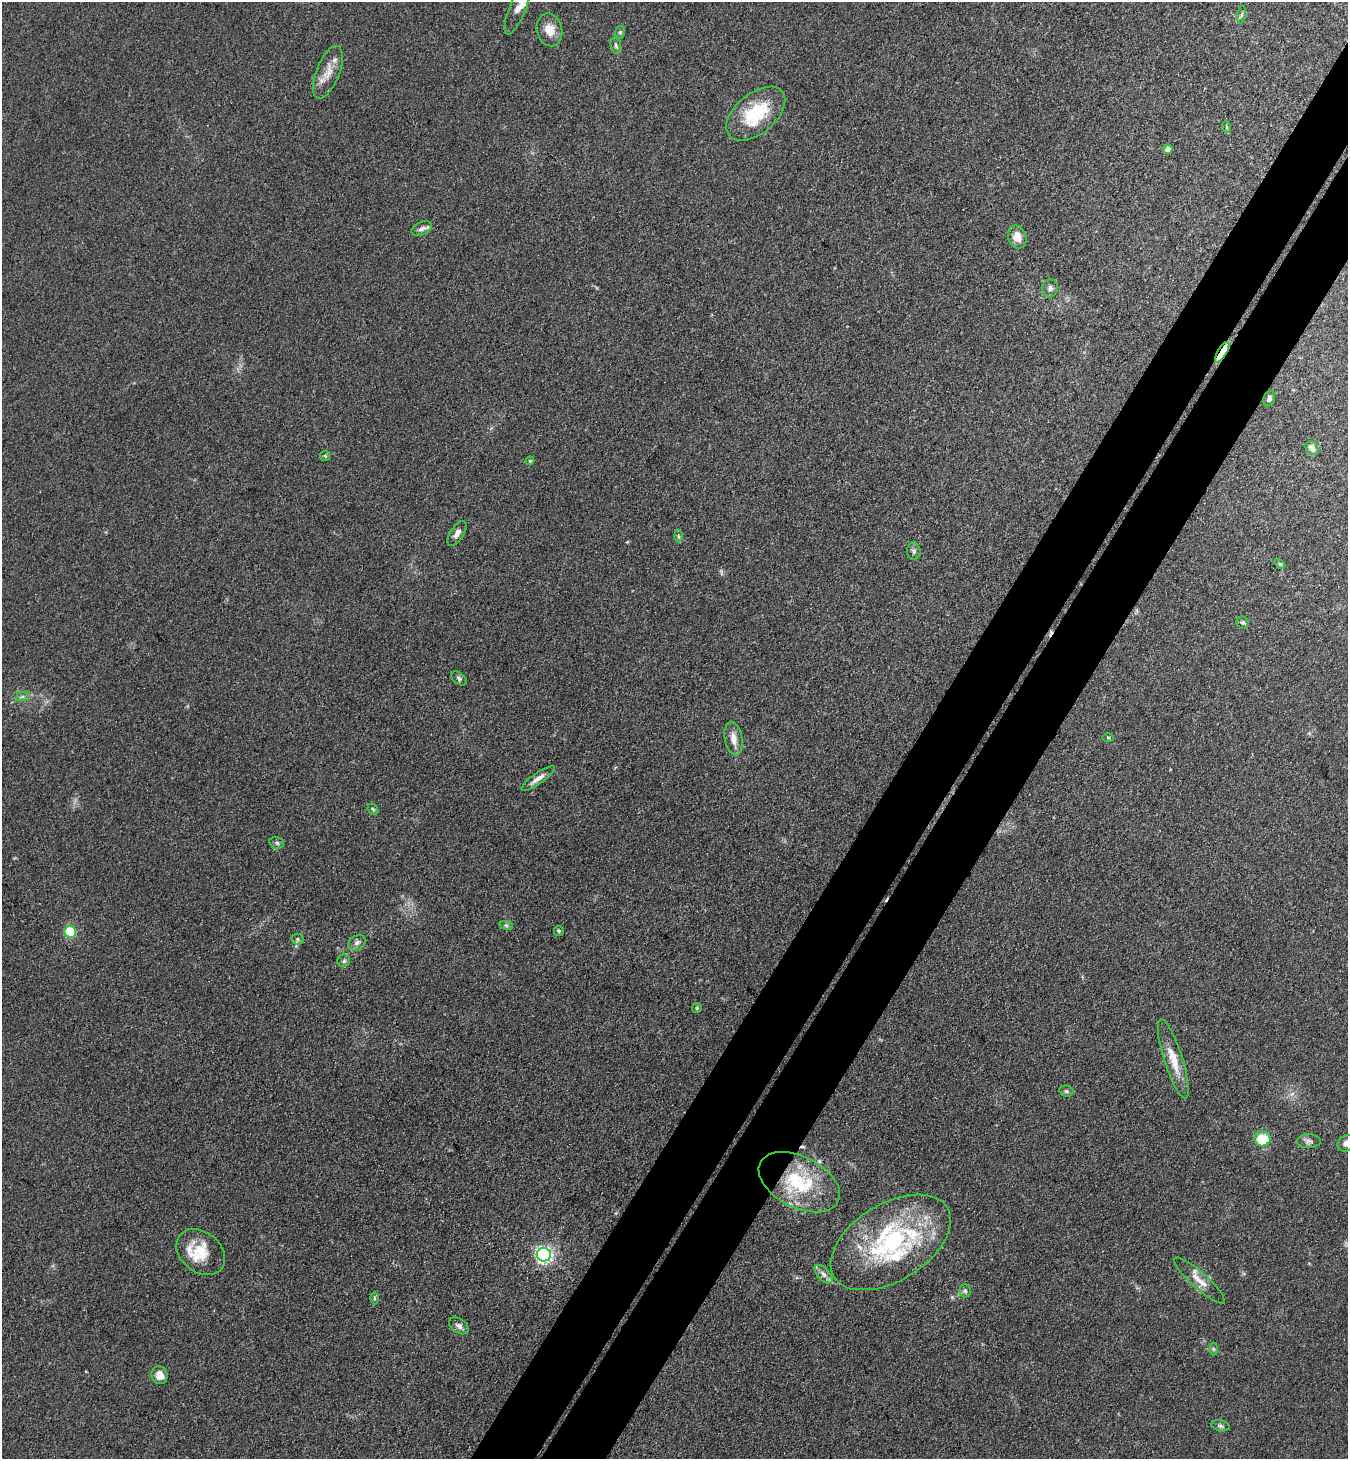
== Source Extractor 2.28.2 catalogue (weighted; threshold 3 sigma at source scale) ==
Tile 10 of 4 x 4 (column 2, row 3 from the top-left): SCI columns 1547-2892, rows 1493-2949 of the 5924 x 5902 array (HDU 1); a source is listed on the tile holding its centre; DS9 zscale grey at full resolution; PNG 1350 x 1461 px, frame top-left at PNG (2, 2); each listed source drawn as its Kron ellipse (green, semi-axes under 4 px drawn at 4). Shown black and unused: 9% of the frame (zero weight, under 3 of 4 exposures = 5% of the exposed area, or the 3 px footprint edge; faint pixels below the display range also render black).
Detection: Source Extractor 2.28.2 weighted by HDU 2 'WHT'; one run over the whole footprint, this tile lists its part. Background 0.18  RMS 0.0084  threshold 0.038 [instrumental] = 3 sigma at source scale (4.5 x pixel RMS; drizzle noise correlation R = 1.50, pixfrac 1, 0.05/0.05 arcsec/px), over >= 5 px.
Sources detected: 63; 2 cosmic-ray / hot-pixel residue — neither listed nor drawn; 8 inside a brighter listed object's ellipse — not listed separately; the other 53 listed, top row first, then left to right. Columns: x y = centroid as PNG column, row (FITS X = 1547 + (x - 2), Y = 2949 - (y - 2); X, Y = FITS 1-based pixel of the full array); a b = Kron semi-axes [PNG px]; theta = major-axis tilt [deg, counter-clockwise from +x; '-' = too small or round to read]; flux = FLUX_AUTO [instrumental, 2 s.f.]
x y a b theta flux
518 8 28 8 69 8.3
1242 15 9 4 81 1.9
549 30 16 12 -77 12
620 32 6 5 - 1.4
616 46 8 5 -73 1.9
328 72 28 11 69 13
756 114 34 20 40 45
1226 127 6 3 -71 1.2
1168 149 5 4 - 6.9
422 229 11 6 22 3.8
1017 237 11 9 -71 8.6
1050 288 9 8 - 3.4
1222 352 12 4 59 60
1269 398 8 5 72 2.5
1312 448 7 6 - 5.4
325 456 5 5 - 1.1
530 461 4 4 - 0.96
457 533 14 6 58 4.5
678 536 6 4 -88 1.4
914 551 8 7 - 2.4
1280 564 6 3 -44 1.1
1243 623 6 5 - 1.8
459 678 9 5 -38 1.8
22 697 7 4 19 2
1108 737 5 3 - 0.94
733 739 17 8 -80 8
538 779 20 5 34 6
373 809 6 4 -46 1.3
277 843 7 5 -17 1.9
506 925 7 4 -19 1.6
559 931 5 4 - 1.1
70 932 6 5 - 54
297 939 6 5 - 1.6
357 943 9 7 31 3.5
344 961 6 6 - 1.8
697 1008 5 5 - 1.2
1173 1059 41 9 -72 17
1066 1091 7 5 -14 1.7
1262 1139 8 7 - 27
1309 1141 12 7 1 3.2
1346 1143 9 7 43 4.6
799 1182 43 25 -27 58
891 1242 66 38 32 120
201 1252 27 20 -39 24
544 1255 7 7 - 260
824 1274 11 6 -48 4.1
1199 1280 33 8 -42 10
965 1291 6 5 - 1.9
374 1298 6 4 90 1.1
459 1326 11 7 -35 3.4
1213 1349 6 4 -89 1.2
160 1375 9 8 - 8.4
1220 1426 9 5 -12 2.1
Overlapping masked pixels (flux is a lower limit): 2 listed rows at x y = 1222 352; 799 1182
Isophote crosses this tile's border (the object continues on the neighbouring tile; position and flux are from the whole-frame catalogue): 2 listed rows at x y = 518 8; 1346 1143